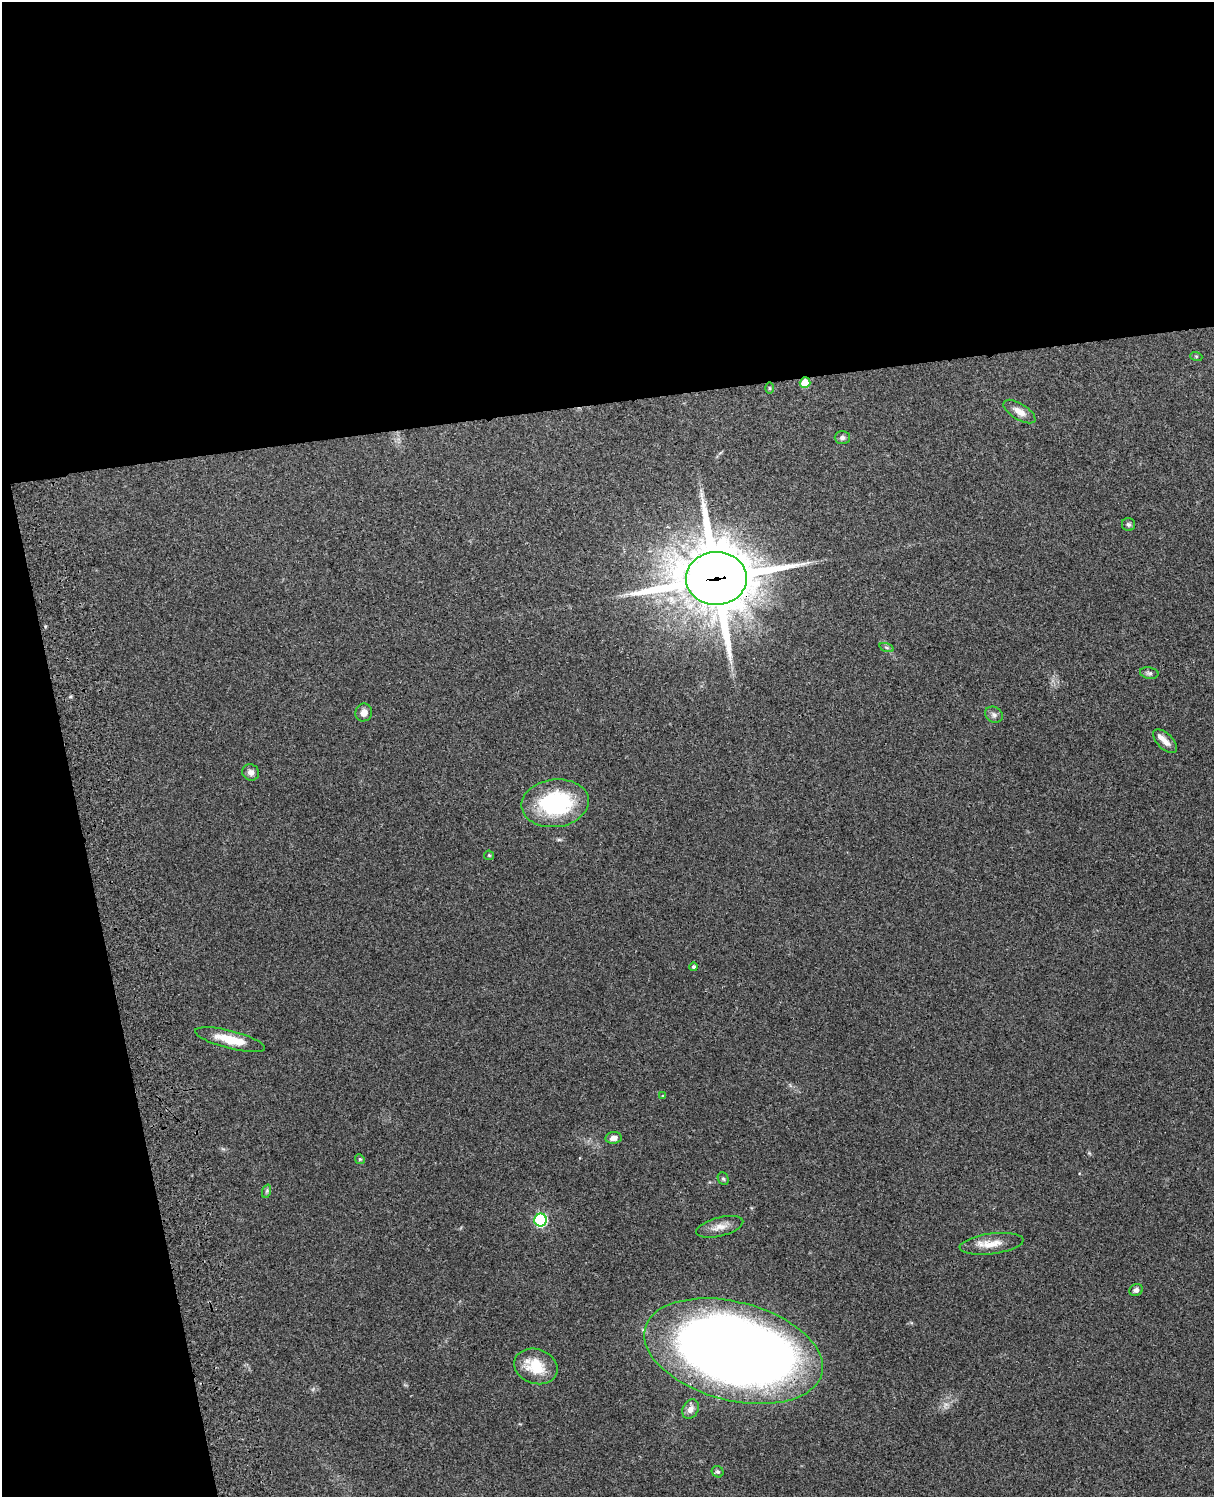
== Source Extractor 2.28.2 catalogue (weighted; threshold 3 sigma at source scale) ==
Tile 1 of 4 x 3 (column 1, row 1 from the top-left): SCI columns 119-1330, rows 3155-4649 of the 5086 x 4927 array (HDU 1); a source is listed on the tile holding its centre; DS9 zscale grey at full resolution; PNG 1216 x 1499 px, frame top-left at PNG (2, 2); each listed source drawn as its Kron ellipse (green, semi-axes under 4 px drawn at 4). Shown black and unused: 33% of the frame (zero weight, under 3 of 4 exposures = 6% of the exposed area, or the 3 px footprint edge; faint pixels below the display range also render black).
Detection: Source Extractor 2.28.2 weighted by HDU 2 'WHT'; one run over the whole footprint, this tile lists its part. Background 0.203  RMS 0.0081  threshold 0.0365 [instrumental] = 3 sigma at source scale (4.5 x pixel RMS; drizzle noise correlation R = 1.50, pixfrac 1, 0.05/0.05 arcsec/px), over >= 5 px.
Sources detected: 32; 2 inside a brighter listed object's ellipse — not listed separately; the other 30 listed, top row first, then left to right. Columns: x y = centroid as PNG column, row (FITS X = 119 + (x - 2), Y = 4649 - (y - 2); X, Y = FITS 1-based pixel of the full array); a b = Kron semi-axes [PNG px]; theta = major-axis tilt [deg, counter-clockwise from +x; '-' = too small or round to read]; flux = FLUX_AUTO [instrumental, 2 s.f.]
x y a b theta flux
1196 356 6 4 -18 0.99
805 383 5 5 - 22
769 388 6 4 -90 0.77
1019 412 18 8 -32 7.4
842 438 7 6 - 2.4
1128 524 7 6 - 1.9
716 578 30 26 2 5900
886 648 7 3 -19 1.4
1149 673 9 5 -10 2.1
364 712 9 8 - 5.1
994 715 9 7 -33 2.9
1165 741 15 7 -45 5.6
251 772 9 8 - 4.2
555 803 34 24 7 81
489 855 5 4 - 0.9
694 967 4 4 - 2.1
230 1040 36 9 -14 20
663 1096 4 3 - 1
613 1138 8 6 7 3.8
360 1159 5 4 - 1.1
723 1179 6 5 - 1.4
267 1191 7 4 71 1.5
541 1220 6 6 - 98
720 1227 24 9 14 8.3
991 1244 32 10 7 13
1136 1290 7 6 - 2.8
733 1351 91 49 -15 1100
536 1366 22 17 -19 26
691 1409 10 7 59 4.9
718 1472 6 5 - 1.8
Overlapping masked pixels (flux is a lower limit): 3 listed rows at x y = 805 383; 716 578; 733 1351